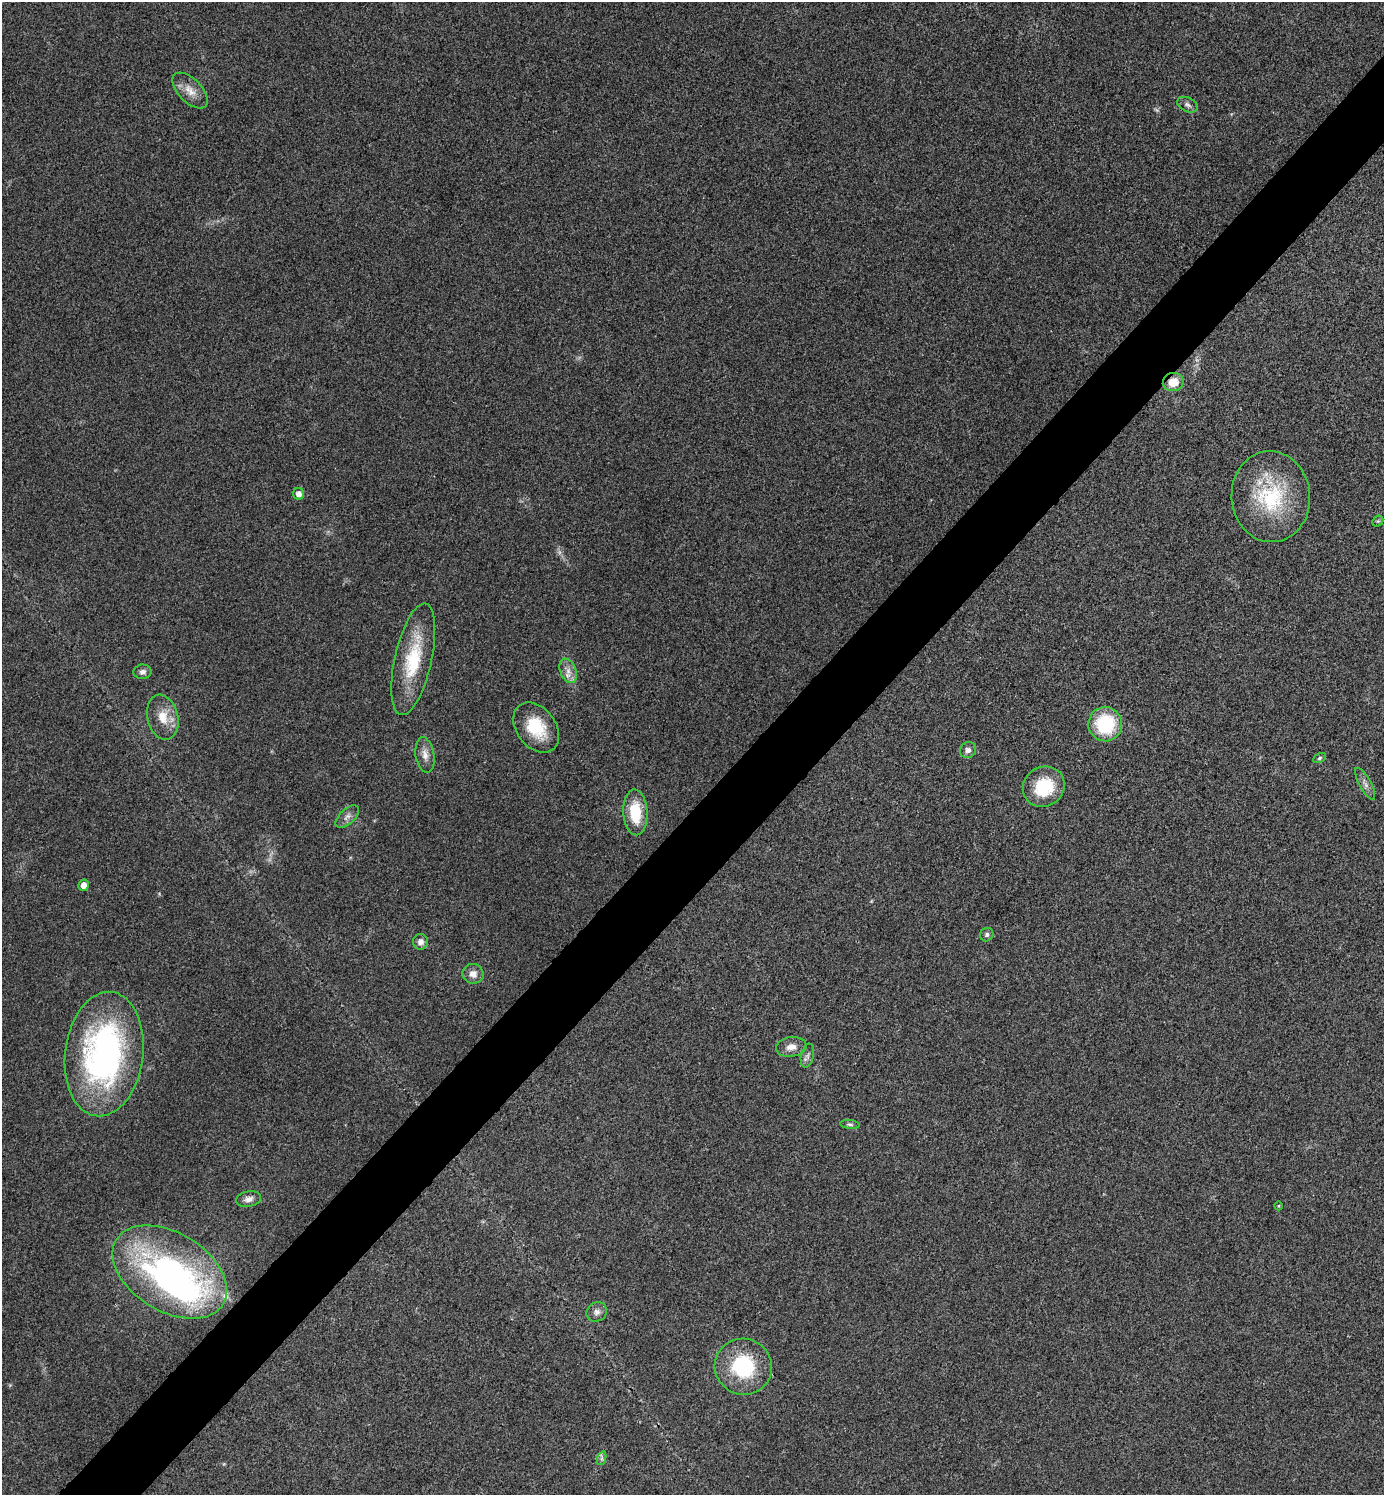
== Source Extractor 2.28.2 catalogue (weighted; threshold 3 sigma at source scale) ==
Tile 7 of 4 x 4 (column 3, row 2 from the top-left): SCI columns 2921-4302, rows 2995-4487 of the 5984 x 5984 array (HDU 1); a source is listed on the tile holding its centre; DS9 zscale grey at full resolution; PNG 1386 x 1497 px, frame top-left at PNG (2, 2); each listed source drawn as its Kron ellipse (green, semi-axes under 4 px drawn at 4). Shown black and unused: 5% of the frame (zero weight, under 3 of 4 exposures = <1% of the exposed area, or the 3 px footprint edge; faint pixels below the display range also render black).
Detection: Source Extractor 2.28.2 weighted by HDU 2 'WHT'; one run over the whole footprint, this tile lists its part. Background 0.0208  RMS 0.0056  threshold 0.0253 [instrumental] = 3 sigma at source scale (4.5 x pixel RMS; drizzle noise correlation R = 1.50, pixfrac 1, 0.05/0.05 arcsec/px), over >= 5 px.
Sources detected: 37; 2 too faint to see at this stretch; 1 inside a brighter object's white glare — neither listed nor drawn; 1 inside a brighter listed object's ellipse — not listed separately; the other 33 listed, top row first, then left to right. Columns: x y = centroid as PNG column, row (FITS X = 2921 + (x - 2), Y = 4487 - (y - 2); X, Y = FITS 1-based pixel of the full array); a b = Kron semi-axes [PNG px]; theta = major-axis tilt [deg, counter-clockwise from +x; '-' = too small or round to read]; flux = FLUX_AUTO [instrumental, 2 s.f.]
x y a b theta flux
190 90 22 11 -45 7.1
1187 105 11 7 -25 1.9
1173 382 10 9 - 8.4
299 494 6 5 - 3.3
1271 497 45 39 -86 50
1378 521 6 4 42 0.85
413 659 57 18 77 34
568 671 13 8 -68 4.3
143 672 9 7 2 2.6
163 717 23 15 -76 11
1105 724 17 17 - 34
536 728 28 19 -54 21
968 750 8 8 - 2.4
425 755 18 9 -81 4.8
1320 758 7 4 29 1
1365 784 18 6 -62 2.8
1044 787 21 19 34 26
635 812 23 12 -87 20
347 817 14 7 43 3
83 885 5 5 - 4.3
987 935 7 6 - 1.3
421 942 8 7 - 3.2
473 974 10 10 - 4.4
791 1047 15 10 7 4.7
104 1054 62 39 83 160
807 1056 12 6 78 2.1
850 1124 10 4 -6 1.1
249 1199 13 7 11 3.1
1279 1206 4 3 - 0.45
170 1272 62 39 -31 190
597 1312 10 9 - 2.9
743 1367 29 28 - 41
602 1458 7 4 72 1.2
Overlapping masked pixels (flux is a lower limit): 1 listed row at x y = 1173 382